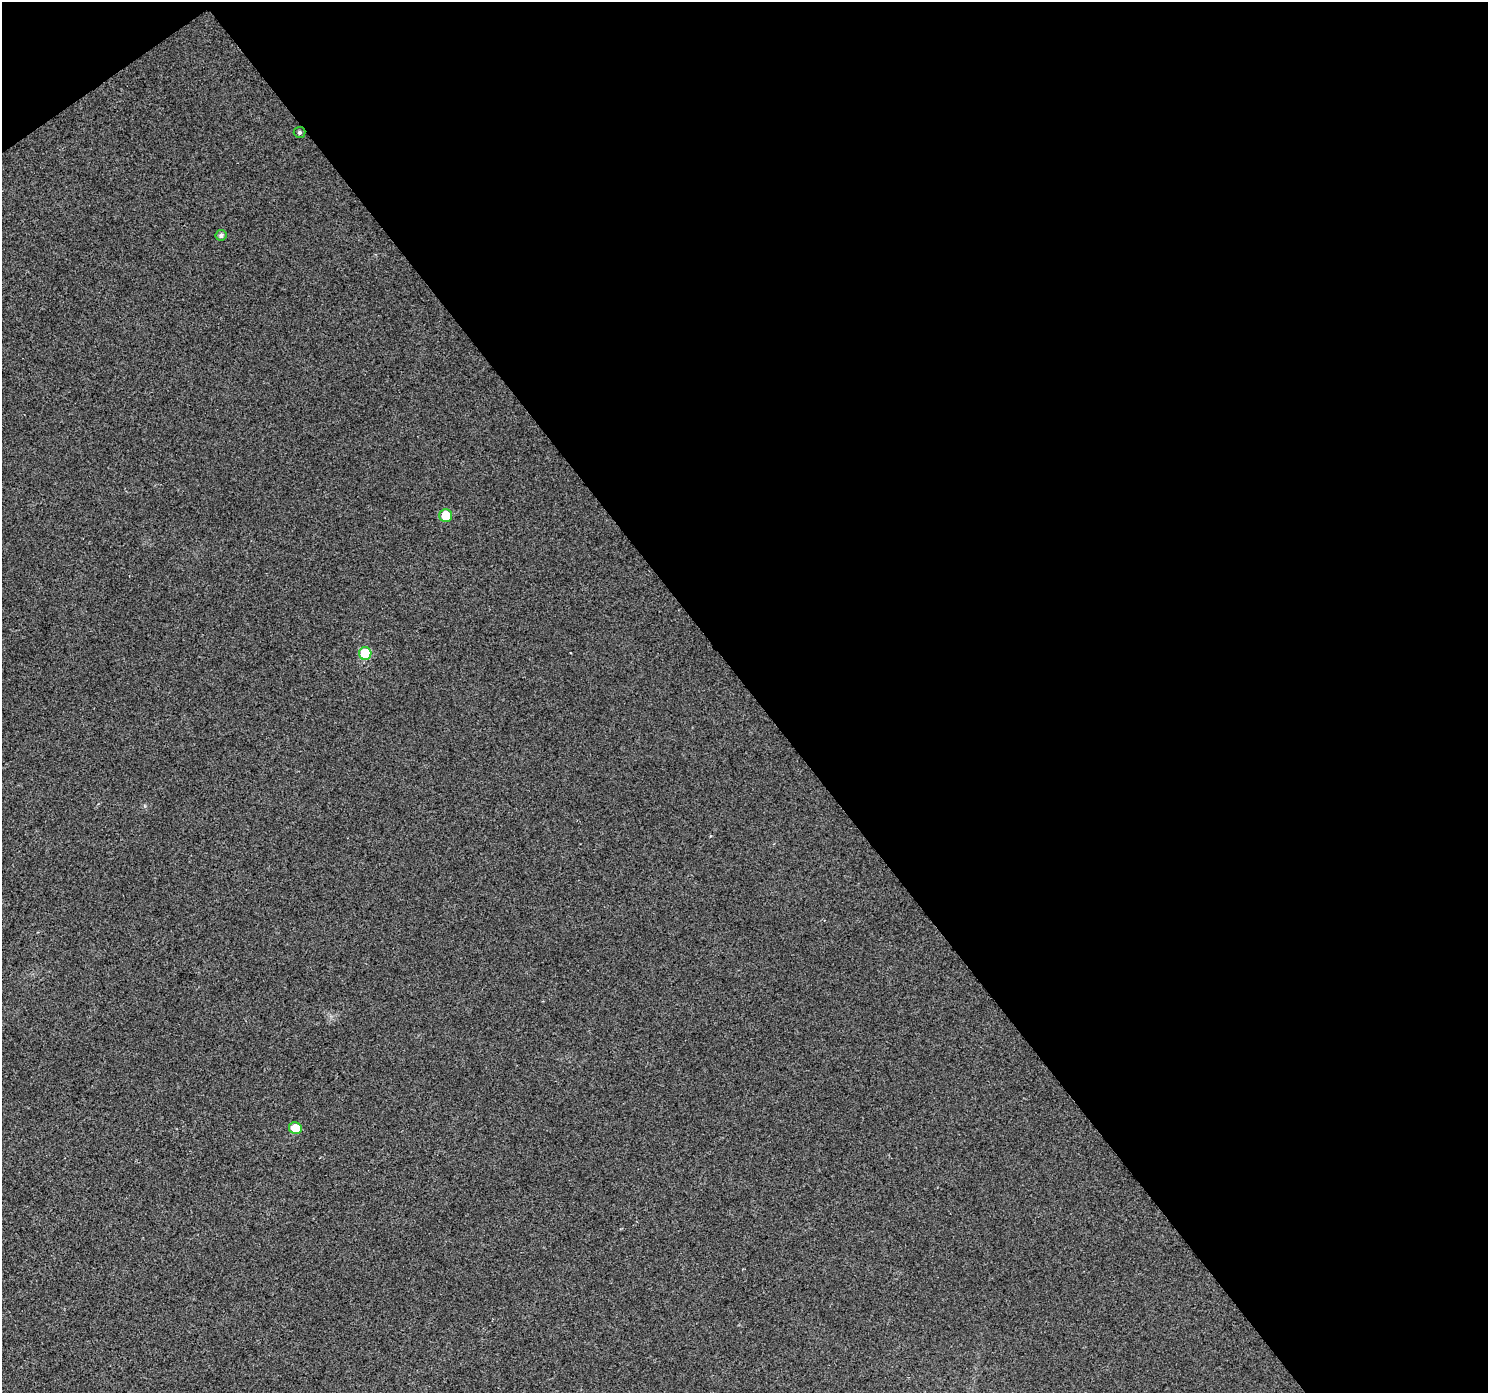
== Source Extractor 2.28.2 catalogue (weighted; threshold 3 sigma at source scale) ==
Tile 2 of 2 x 2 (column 2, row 1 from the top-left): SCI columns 1487-2972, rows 1481-2871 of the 2972 x 2943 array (HDU 1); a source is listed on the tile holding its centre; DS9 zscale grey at full resolution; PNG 1490 x 1395 px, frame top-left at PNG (2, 2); each listed source drawn as its Kron ellipse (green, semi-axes under 4 px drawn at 4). Shown black and unused: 50% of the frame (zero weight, under 2 of 3 exposures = <1% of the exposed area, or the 3 px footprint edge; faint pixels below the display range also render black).
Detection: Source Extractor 2.28.2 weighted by HDU 2 'WHT'; one run over the whole footprint, this tile lists its part. Background 0.0222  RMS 0.0081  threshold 0.0364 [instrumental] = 3 sigma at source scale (4.5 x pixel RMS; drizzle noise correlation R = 1.50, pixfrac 1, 0.0396/0.0396 arcsec/px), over >= 5 px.
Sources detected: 5; all 5 listed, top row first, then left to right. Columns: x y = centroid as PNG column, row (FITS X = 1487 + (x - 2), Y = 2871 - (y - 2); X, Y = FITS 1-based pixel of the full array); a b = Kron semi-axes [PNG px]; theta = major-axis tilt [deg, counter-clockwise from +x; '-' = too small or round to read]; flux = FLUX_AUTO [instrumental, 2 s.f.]
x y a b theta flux
299 132 6 5 - 1.4
221 235 5 5 - 2
446 515 6 6 - 19
365 653 6 6 - 30
295 1128 6 6 - 11